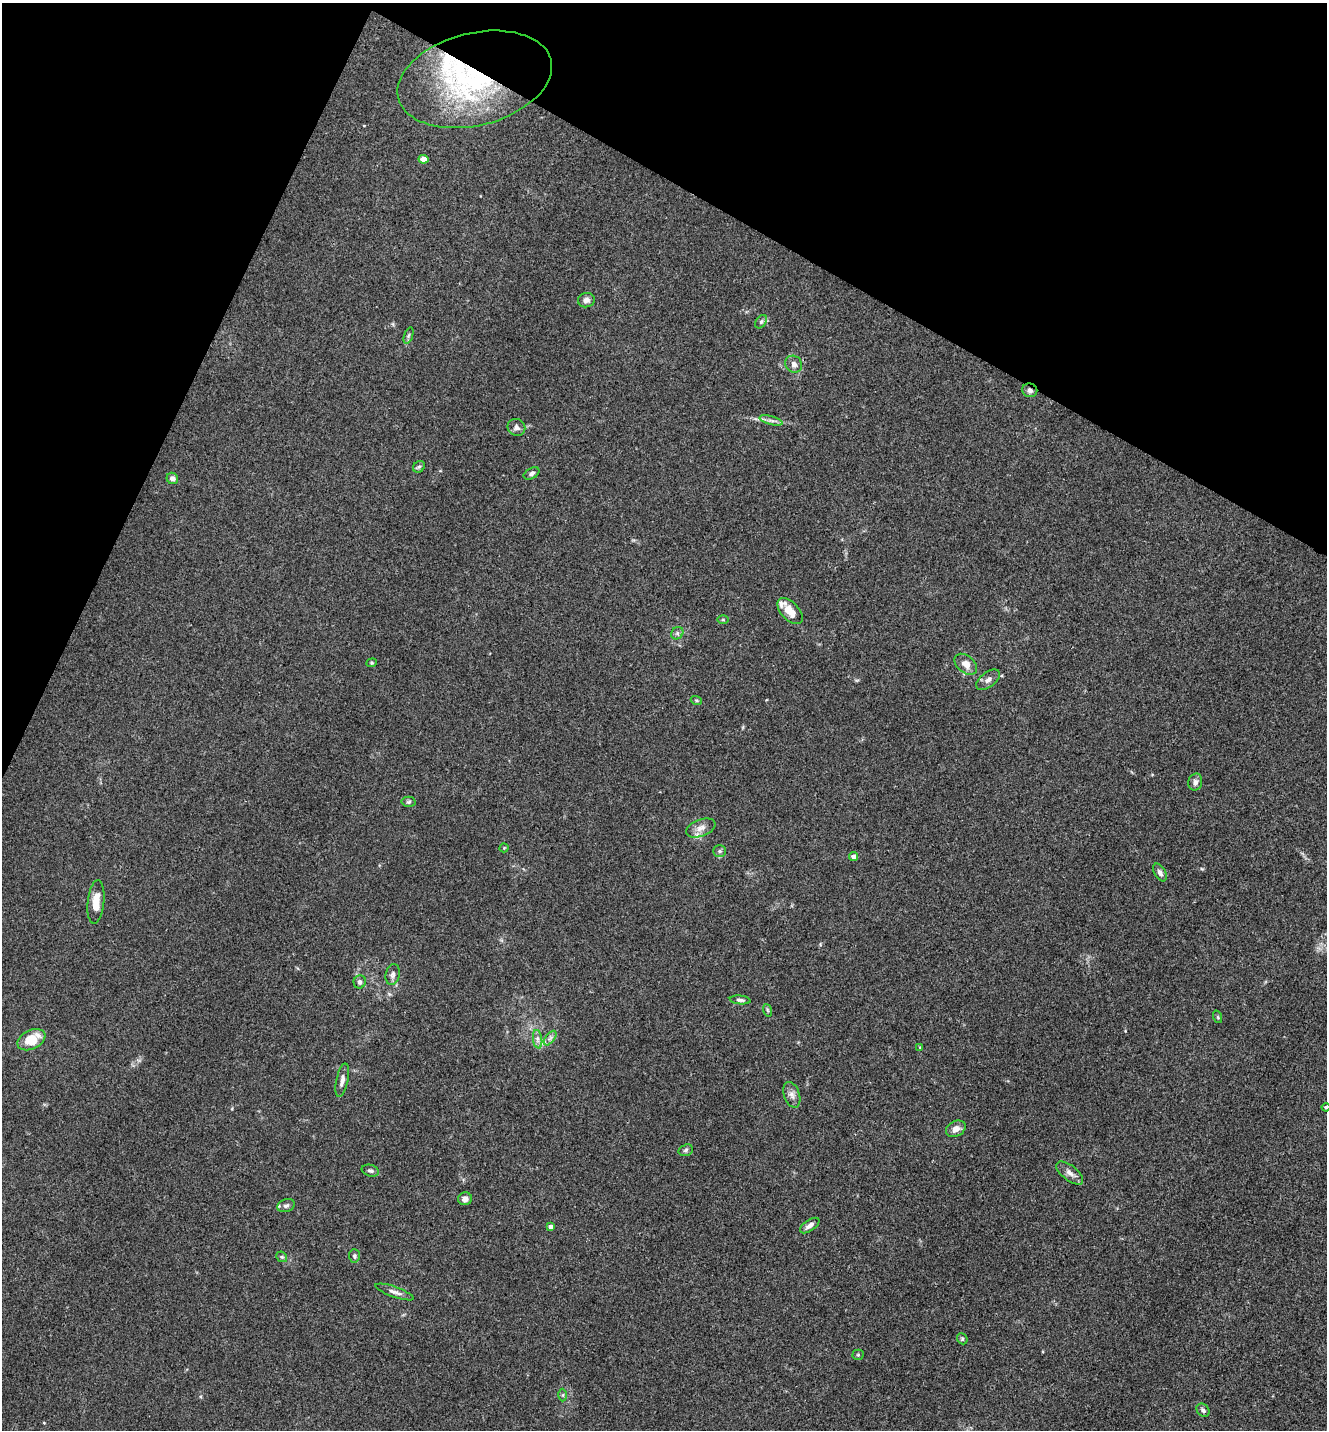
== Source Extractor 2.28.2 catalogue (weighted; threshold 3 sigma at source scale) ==
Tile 2 of 4 x 4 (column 2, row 1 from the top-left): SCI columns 1608-2932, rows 4286-5713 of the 5726 x 5715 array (HDU 1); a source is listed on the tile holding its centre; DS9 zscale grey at full resolution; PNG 1329 x 1432 px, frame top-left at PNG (2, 3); each listed source drawn as its Kron ellipse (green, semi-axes under 4 px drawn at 4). Shown black and unused: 22% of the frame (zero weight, under 3 of 4 exposures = <1% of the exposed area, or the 3 px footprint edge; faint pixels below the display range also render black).
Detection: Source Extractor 2.28.2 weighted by HDU 2 'WHT'; one run over the whole footprint, this tile lists its part. Background 0.0238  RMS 0.0045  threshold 0.0202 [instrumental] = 3 sigma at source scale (4.5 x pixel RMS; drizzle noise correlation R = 1.50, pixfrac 1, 0.05/0.05 arcsec/px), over >= 5 px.
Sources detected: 58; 4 inside a brighter listed object's ellipse — not listed separately; the other 54 listed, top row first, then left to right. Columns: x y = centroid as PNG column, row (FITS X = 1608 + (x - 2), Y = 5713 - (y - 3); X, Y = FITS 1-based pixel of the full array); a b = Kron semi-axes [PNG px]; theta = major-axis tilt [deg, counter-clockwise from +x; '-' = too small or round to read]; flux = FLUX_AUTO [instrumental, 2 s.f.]
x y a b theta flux
475 79 79 46 14 89
423 159 5 4 - 4.9
586 300 8 7 - 1.9
761 322 7 5 54 0.89
408 335 8 4 71 0.77
794 364 9 8 - 2
1030 390 7 7 - 1.5
771 420 12 3 -15 1.5
516 427 9 8 - 1.7
419 467 6 5 - 0.89
531 473 8 5 28 1.3
172 478 6 5 - 2
790 611 16 9 -47 6.1
723 620 6 4 -1 0.45
677 633 7 5 47 0.99
372 663 5 4 - 0.54
966 664 13 8 -39 4.1
988 680 14 7 36 2.2
696 700 6 3 -18 0.57
1195 782 8 7 - 1.6
409 802 7 5 2 0.77
701 828 15 8 20 3.1
504 848 4 4 - 0.41
719 851 6 5 - 0.84
854 857 4 4 - 2.6
1160 873 10 5 -60 1.6
96 902 22 8 84 6.5
393 974 11 7 78 1.6
360 982 6 6 - 1.4
740 1000 10 4 -6 1.1
767 1010 6 4 -71 0.57
1218 1017 6 4 -71 0.53
550 1038 8 4 53 1.2
538 1039 9 4 -82 1.6
31 1040 15 9 26 11
920 1047 4 4 - 0.38
342 1080 17 6 78 2.4
792 1095 13 8 -71 2.3
1326 1107 4 4 - 0.55
956 1129 10 7 30 2.8
686 1150 7 5 18 0.95
370 1171 9 5 -15 1.2
1070 1173 16 7 -38 2.5
465 1199 7 6 - 2
286 1206 9 6 20 1.2
810 1225 11 5 34 2.3
551 1227 4 4 - 1.6
354 1256 6 5 - 1
282 1257 6 4 -42 0.63
395 1292 20 5 -19 2.1
962 1339 6 5 - 0.69
858 1355 5 5 - 0.59
563 1395 6 4 89 0.62
1203 1410 7 6 - 1.3
Overlapping masked pixels (flux is a lower limit): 2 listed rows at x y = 475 79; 1030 390
Isophote crosses this tile's border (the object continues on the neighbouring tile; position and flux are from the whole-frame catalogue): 1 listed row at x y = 1326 1107